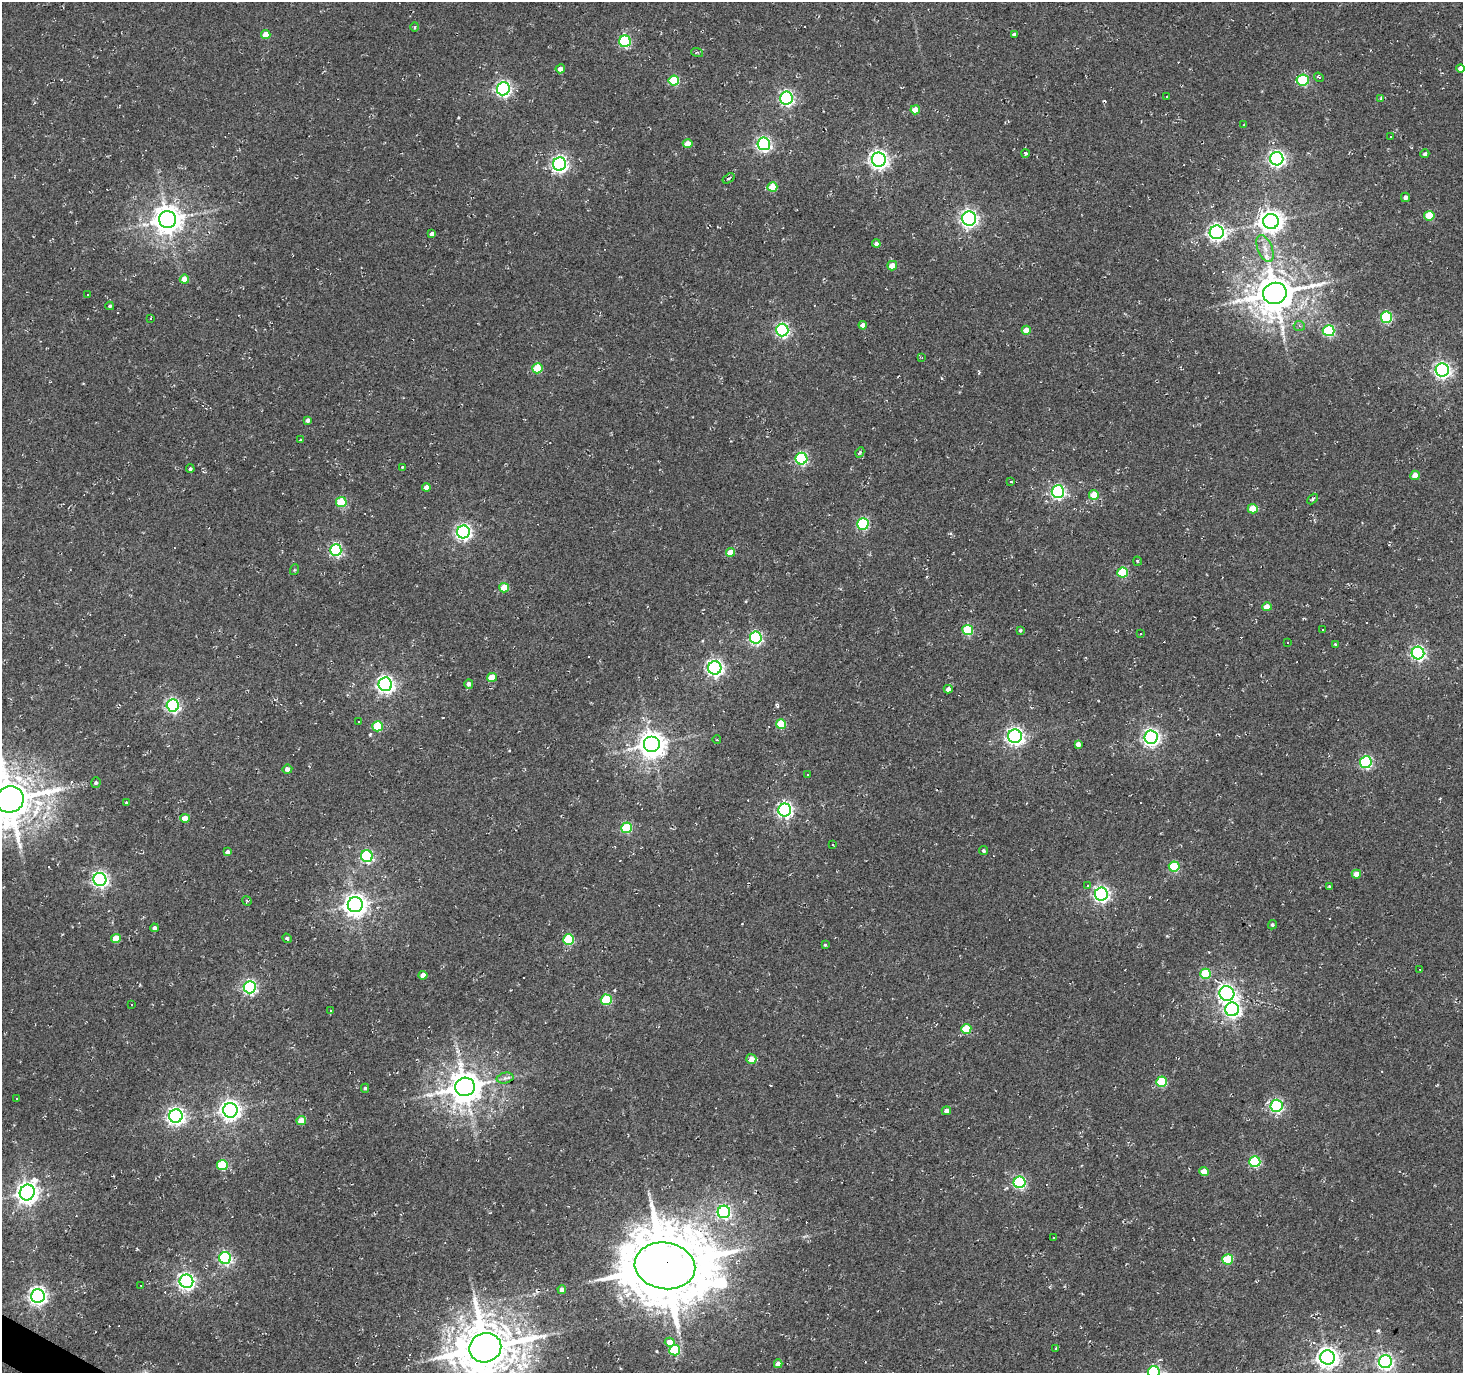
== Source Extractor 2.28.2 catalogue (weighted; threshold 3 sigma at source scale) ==
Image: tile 7 of 4 x 4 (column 3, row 2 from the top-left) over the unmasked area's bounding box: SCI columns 2925-4385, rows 2932-4302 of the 5853 x 5930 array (HDU 1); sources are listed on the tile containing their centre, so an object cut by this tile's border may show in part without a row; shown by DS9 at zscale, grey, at full resolution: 1 PNG px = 1 image px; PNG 1465 x 1375 px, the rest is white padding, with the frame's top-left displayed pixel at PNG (2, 2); every listed detection drawn as its Kron ellipse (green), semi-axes under 4 PNG px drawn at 4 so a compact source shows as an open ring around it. <1% of this frame is shown black and not used: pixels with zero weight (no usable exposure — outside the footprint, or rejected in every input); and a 3 px margin inside the footprint's outer edge (the drizzle kernel's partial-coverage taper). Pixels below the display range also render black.
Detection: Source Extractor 2.28.2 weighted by HDU 2 'WHT'; one run over the whole footprint, this tile lists its part. Background 0.0019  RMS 0.0051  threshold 0.0231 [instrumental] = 3 sigma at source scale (4.5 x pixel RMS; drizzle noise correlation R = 1.50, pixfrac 1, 0.0396/0.0396 arcsec/px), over >= 5 px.
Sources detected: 215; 49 cosmic-ray / hot-pixel residue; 1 long thin detection or spike segment (spike, bleed or trail) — neither listed nor drawn; the other 165 listed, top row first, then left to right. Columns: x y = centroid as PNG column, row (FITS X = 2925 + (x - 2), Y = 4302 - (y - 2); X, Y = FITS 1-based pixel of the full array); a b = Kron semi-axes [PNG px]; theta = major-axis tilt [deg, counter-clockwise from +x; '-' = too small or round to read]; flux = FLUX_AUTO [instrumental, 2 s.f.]
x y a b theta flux
415 27 5 3 - 0.54
266 34 5 4 - 6.7
1014 34 4 3 - 1.1
625 41 6 6 - 57
697 52 6 3 -18 0.59
1461 68 4 4 - 2.4
560 69 5 4 - 3.1
1319 77 5 3 - 0.82
674 80 5 5 - 28
1303 80 6 5 - 40
503 89 6 6 - 140
1166 96 3 3 - 0.69
786 98 6 6 - 120
1381 98 4 2 - 0.49
915 110 5 4 - 8.6
1244 125 4 3 - 0.46
1391 137 3 3 - 0.54
688 144 5 4 - 6.6
764 144 6 6 - 120
1026 153 4 4 - 1.1
1425 154 4 4 - 1.3
1277 159 6 6 - 170
879 160 7 7 - 240
560 164 7 6 - 160
728 178 6 4 35 1.1
772 187 5 4 - 11
1405 197 5 4 - 2
1429 216 5 5 - 14
969 218 7 7 - 170
167 219 8 8 - 790
1271 221 8 7 - 440
1217 232 7 7 - 190
432 234 4 4 - 2.2
876 244 4 4 - 1.4
1265 249 14 7 -68 4.2
892 266 5 4 - 6.5
184 279 4 4 - 6
1275 293 12 10 17 1700
88 295 3 2 - 0.49
110 306 4 3 - 0.77
1386 317 5 5 - 48
151 318 3 3 - 5
863 325 4 4 - 2.8
1299 326 5 5 - 1.2
782 330 6 6 - 100
1026 330 4 4 - 6.1
1329 331 6 5 - 49
922 358 4 4 - 0.46
537 368 5 5 - 18
1442 370 6 6 - 170
308 420 4 4 - 1.8
300 440 3 2 - 0.43
860 452 5 3 - 0.68
801 459 6 6 - 69
402 467 3 3 - 1.4
190 469 4 4 - 1.1
1415 475 5 4 - 6.6
1011 482 4 3 - 0.58
426 487 4 4 - 2.5
1058 492 6 6 - 110
1094 495 5 5 - 12
1312 499 6 3 47 0.81
341 502 5 5 - 24
1253 509 5 5 - 13
863 524 6 5 - 56
463 532 6 6 - 160
336 550 6 6 - 71
730 552 4 4 - 7.3
1137 561 4 3 - 0.49
294 570 5 3 - 0.49
1123 573 5 5 - 27
504 588 5 5 - 13
1267 607 5 4 - 5.4
1322 629 2 2 - 0.38
968 630 5 5 - 28
1020 630 4 3 - 0.62
1141 634 3 2 - 0.4
756 638 6 6 - 81
1288 643 3 2 - 0.58
1335 644 3 3 - 0.56
1418 653 6 6 - 120
715 668 6 6 - 180
492 677 5 4 - 9.4
385 684 7 6 - 200
469 684 4 4 - 2.2
948 689 4 4 - 2.6
173 705 6 6 - 100
358 722 3 2 - 0.63
781 724 5 5 - 19
378 726 5 5 - 20
1015 736 7 7 - 210
1151 737 7 6 - 190
717 740 4 3 - 0.36
652 744 8 8 - 670
1078 744 4 4 - 2.3
1366 762 6 6 - 65
287 769 5 4 - 3.1
808 774 3 2 - 0.59
96 783 5 4 - 0.93
10 799 14 13 - 2300
126 803 4 4 - 0.79
785 810 6 6 - 140
185 818 5 4 - 6.1
627 828 5 5 - 34
832 844 3 3 - 0.55
983 851 4 4 - 0.99
228 852 4 4 - 2.1
367 856 6 6 - 71
1174 866 5 5 - 30
1356 874 5 4 - 4.8
100 879 6 6 - 150
1087 886 3 3 - 1
1329 886 4 3 - 0.48
1101 894 6 6 - 160
247 901 5 4 - 0.56
355 905 7 7 - 430
1272 925 5 4 - 0.83
154 928 4 4 - 1.5
287 938 5 4 - 0.92
116 939 5 4 - 10
569 940 5 5 - 31
825 945 3 3 - 0.66
1420 969 3 2 - 0.34
1206 974 5 5 - 24
423 975 4 4 - 4.4
250 987 6 6 - 110
1227 993 7 7 - 200
606 1000 5 5 - 32
132 1005 3 3 - 2
1232 1009 7 7 - 150
331 1010 3 2 - 0.87
966 1029 5 5 - 19
751 1059 5 5 - 5.7
505 1078 8 5 13 1.7
1162 1082 5 5 - 27
465 1087 10 9 - 1100
365 1088 4 4 - 0.75
16 1099 3 2 - 0.43
1276 1106 6 6 - 87
230 1110 7 7 - 300
946 1111 5 4 - 2.4
176 1116 7 7 - 210
301 1121 4 4 - 8.5
1255 1162 5 5 - 43
222 1165 5 5 - 27
1204 1171 4 4 - 6.2
1020 1182 6 6 - 73
27 1192 8 7 - 390
724 1212 6 6 - 84
1053 1238 2 2 - 0.43
225 1258 6 6 - 83
1228 1259 5 5 - 33
665 1266 30 23 -9 5400
186 1281 7 6 - 180
141 1285 2 2 - 0.42
562 1289 4 4 - 2.5
38 1296 7 6 - 230
670 1342 5 4 - 6.6
485 1348 16 14 21 3100
1056 1348 3 3 - 0.82
675 1350 5 5 - 34
1328 1357 7 7 - 340
1385 1362 6 6 - 160
778 1364 4 4 - 3.8
1154 1372 6 6 - 73
Overlapping masked pixels (flux is a lower limit): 1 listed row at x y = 665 1266
Isophote crosses this tile's border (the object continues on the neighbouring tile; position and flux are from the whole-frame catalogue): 4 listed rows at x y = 1461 68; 10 799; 485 1348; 1154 1372